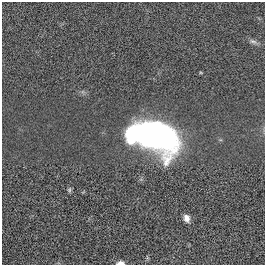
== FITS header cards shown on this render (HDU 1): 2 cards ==
NAXIS1  =                  263
NAXIS2  =                  263

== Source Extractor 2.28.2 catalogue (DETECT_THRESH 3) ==
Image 263 x 263 px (HDU 1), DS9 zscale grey, 1 PNG px = 1 image px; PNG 267 x 267 px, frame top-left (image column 1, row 263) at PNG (2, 2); no overlay
Background 0.00182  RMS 0.059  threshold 0.177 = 3 sigma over >= 5 px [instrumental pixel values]
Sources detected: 6; all 6 listed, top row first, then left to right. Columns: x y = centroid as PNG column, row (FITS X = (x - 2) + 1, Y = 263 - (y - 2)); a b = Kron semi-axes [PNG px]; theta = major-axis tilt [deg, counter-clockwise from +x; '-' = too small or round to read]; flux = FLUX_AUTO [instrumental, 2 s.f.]
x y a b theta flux
253 41 11 6 -17 13
134 133 12 10 53 480
154 134 37 24 -34 1200
69 190 8 5 90 6.4
187 218 8 6 -70 22
120 263 8 4 3 27
At the frame edge (FLAGS 8, measured only in part): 1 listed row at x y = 120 263